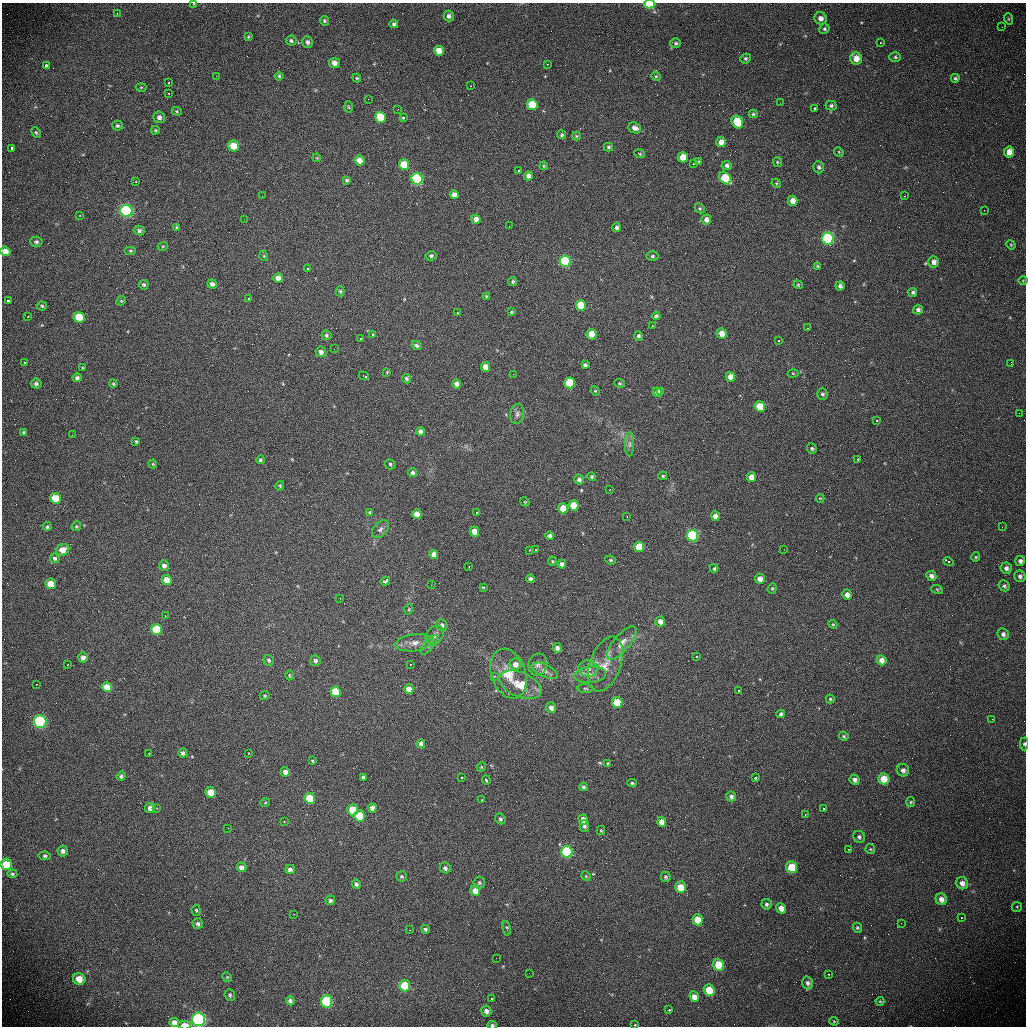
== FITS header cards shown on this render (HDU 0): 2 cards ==
NAXIS1  =                 1024 /fastest changing axis
NAXIS2  =                 1024 /next to fastest changing axis

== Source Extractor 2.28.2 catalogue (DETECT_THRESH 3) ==
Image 1024 x 1024 px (HDU 0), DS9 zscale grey, 1 PNG px = 1 image px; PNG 1028 x 1028 px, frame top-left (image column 1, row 1024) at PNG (2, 3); each listed source drawn as its Kron ellipse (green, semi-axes under 4 px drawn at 4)
Background 393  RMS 13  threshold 39.4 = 3 sigma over >= 5 px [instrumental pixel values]
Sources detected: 365; all 365 listed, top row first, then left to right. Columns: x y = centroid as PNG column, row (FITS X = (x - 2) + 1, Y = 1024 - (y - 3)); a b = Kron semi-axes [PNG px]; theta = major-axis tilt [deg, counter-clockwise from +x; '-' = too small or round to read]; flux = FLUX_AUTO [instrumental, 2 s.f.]
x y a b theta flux
194 4 4 2 - 590
649 4 5 4 - 30000
117 13 3 2 - 1100
449 16 5 5 - 3100
821 18 6 6 - 4300
1009 19 6 3 -71 880
324 21 5 4 - 1500
394 24 4 4 - 1700
1002 27 2 2 - 960
824 29 5 5 - 1400
248 37 4 4 - 900
291 41 5 5 - 2000
308 42 6 5 - 2800
676 43 5 5 - 1800
880 43 3 2 - 1600
439 51 5 5 - 8800
895 57 6 5 - 1400
746 58 5 5 - 1600
856 58 6 6 - 8100
334 63 5 5 - 5200
547 64 3 3 - 1000
46 65 3 3 - 9600
216 76 3 2 - 640
279 76 4 4 - 1300
656 76 5 4 - 1000
357 78 4 4 - 960
955 78 4 4 - 1300
169 83 3 2 - 1100
470 86 3 2 - 870
141 87 5 3 - 820
169 93 3 2 - 1100
368 99 2 2 - 4400
780 103 2 2 - 720
532 105 5 5 - 27000
831 106 5 5 - 1600
348 107 6 4 -87 990
814 108 3 3 - 6900
398 109 3 2 - 760
177 111 5 4 - 1100
753 114 4 3 - 1200
159 117 6 6 - 3300
380 117 5 5 - 32000
403 118 4 4 - 890
737 122 7 5 -60 23000
117 126 5 5 - 1800
635 128 7 5 -25 4400
155 130 4 3 - 1000
36 132 5 3 - 1100
562 135 4 4 - 1400
576 136 4 4 - 960
721 142 5 4 - 5900
233 146 5 5 - 15000
609 147 4 4 - 1200
12 148 3 3 - 19000
839 152 5 4 - 750
1009 152 5 5 - 7800
640 154 5 4 - 900
683 157 5 5 - 11000
317 158 4 3 - 700
359 161 5 5 - 7900
699 161 3 2 - 3000
777 162 5 4 - 1100
694 164 3 2 - 1300
404 165 5 5 - 23000
544 166 4 4 - 870
727 166 5 4 - 2400
819 167 6 5 - 2000
518 170 3 2 - 1100
528 176 4 4 - 3800
725 178 7 5 -45 27000
417 179 6 5 - 120000
347 180 4 4 - 1500
136 182 3 2 - 2500
776 183 5 4 - 850
454 195 4 4 - 4900
262 196 2 2 - 640
905 196 3 2 - 1100
793 201 5 4 - 6900
700 208 5 4 - 1200
984 210 2 2 - 580
126 211 6 6 - 130000
80 216 3 2 - 1000
244 219 2 2 - 1300
476 219 4 4 - 5000
706 220 5 5 - 4400
509 226 2 2 - 390
177 227 3 3 - 1000
617 228 4 4 - 2300
139 231 5 5 - 2400
828 238 6 6 - 130000
36 242 6 5 - 1800
1011 245 5 4 - 950
163 246 5 3 - 840
5 251 5 4 - 6100
131 251 6 4 0 1200
264 256 5 3 - 710
431 256 5 4 - 1600
652 256 6 4 1 1400
565 261 5 5 - 130000
934 262 5 5 - 4200
818 266 4 3 - 960
308 268 3 3 - 5200
278 278 5 4 - 6300
1023 280 5 3 - 770
513 281 4 4 - 1300
212 284 5 4 - 3300
144 285 5 4 - 1600
798 285 5 4 - 960
840 286 4 4 - 2500
340 291 5 4 - 1300
913 292 4 4 - 1600
486 296 4 3 - 800
248 298 3 2 - 1600
8 301 3 3 - 18000
121 301 5 4 - 930
581 305 5 5 - 35000
42 306 5 4 - 1400
918 310 5 4 - 2400
511 312 4 3 - 920
457 313 3 2 - 1900
28 316 3 2 - 1600
656 316 4 4 - 1600
79 317 5 5 - 21000
652 326 3 2 - 1300
808 328 4 3 - 530
721 333 5 5 - 8100
373 334 4 3 - 790
592 334 5 5 - 17000
326 335 5 5 - 1600
638 336 4 4 - 1900
361 339 3 3 - 4200
779 340 3 3 - 1400
416 345 5 4 - 2000
334 349 3 2 - 690
321 352 5 5 - 4000
24 362 3 3 - 1500
1011 364 3 2 - 800
585 365 4 4 - 2200
485 367 5 4 - 8900
83 368 3 3 - 870
387 372 3 2 - 660
793 373 5 3 - 790
513 374 2 2 - 950
364 376 5 3 - 10000
730 377 5 4 - 7800
77 378 4 4 - 2200
406 379 5 4 - 1600
570 383 5 5 - 56000
619 383 5 3 - 990
36 384 5 5 - 2400
113 384 4 3 - 1100
457 384 4 4 - 4300
595 391 5 4 - 980
657 392 5 4 - 5200
661 392 3 2 - 2100
822 394 6 5 - 1800
760 407 5 5 - 28000
1019 413 2 2 - 430
517 414 10 7 82 3100
877 421 3 2 - 1700
420 431 4 4 - 3900
24 433 4 4 - 1500
72 435 2 2 - 1600
136 441 4 3 - 970
629 444 12 4 89 3100
812 448 5 5 - 1600
857 459 3 2 - 3900
260 460 4 4 - 1400
153 464 4 4 - 890
390 464 5 5 - 1500
413 473 4 4 - 2200
663 476 4 4 - 1000
592 477 4 4 - 1400
751 477 5 5 - 11000
579 479 5 4 - 2800
280 486 5 4 - 1100
610 490 3 2 - 730
55 498 5 5 - 22000
820 498 4 3 - 680
525 502 4 3 - 800
574 505 5 5 - 21000
563 508 5 5 - 15000
370 512 4 4 - 1300
477 512 3 3 - 3200
417 514 5 4 - 10000
627 516 3 2 - 910
715 516 5 4 - 4800
47 526 4 3 - 2000
76 526 5 4 - 1200
1002 527 2 2 - 450
380 529 10 6 48 3000
474 531 5 4 - 11000
549 536 4 4 - 2800
692 536 6 5 - 140000
639 547 5 5 - 27000
784 549 2 2 - 1700
63 550 6 5 - 9400
529 550 3 2 - 2900
535 550 3 3 - 3800
434 554 4 4 - 6300
976 557 4 4 - 950
55 558 5 4 - 1900
611 560 5 4 - 1200
552 561 4 4 - 1000
948 561 5 3 - 16000
1020 561 5 5 - 2900
562 564 4 4 - 2900
164 566 5 5 - 3300
469 566 3 2 - 2900
714 568 4 3 - 1300
1006 568 5 5 - 3000
931 576 5 4 - 3600
1020 576 6 5 - 2400
530 579 4 4 - 2700
760 579 5 4 - 5700
167 580 5 5 - 13000
385 581 5 3 - 29000
51 584 5 5 - 14000
431 585 2 2 - 920
1004 586 6 5 - 1900
483 587 4 2 - 670
772 588 5 4 - 1200
937 589 6 4 -19 1300
847 595 5 4 - 4200
340 598 3 2 - 950
409 609 5 3 - 840
165 616 2 2 - 690
660 621 5 5 - 6200
833 624 4 4 - 950
442 625 6 5 - 2700
157 630 5 5 - 56000
1003 634 6 5 - 2900
435 635 10 8 49 4000
414 643 19 8 7 8100
622 643 20 8 50 8800
429 645 12 4 50 2800
557 648 5 4 - 3900
83 657 5 5 - 3900
696 657 3 3 - 2700
269 660 5 5 - 1700
881 660 5 4 - 5800
315 661 5 5 - 2300
410 664 3 2 - 2000
515 664 6 6 - 6000
605 664 28 15 70 17000
68 665 3 2 - 790
538 665 11 9 75 4400
588 668 9 8 - 5100
545 671 14 6 -25 4600
509 674 25 17 -71 20000
289 675 5 3 - 910
590 675 16 8 5 6100
494 676 3 3 - 1300
37 684 3 2 - 810
520 685 22 12 -24 18000
107 687 5 5 - 14000
585 688 8 4 0 1200
409 689 5 4 - 8600
738 691 3 2 - 1300
336 692 5 5 - 35000
265 696 5 4 - 1200
830 699 4 4 - 1200
617 703 5 5 - 36000
551 708 5 5 - 4100
781 714 4 3 - 1900
992 719 2 2 - 420
40 722 6 6 - 100000
844 736 5 4 - 1200
421 744 4 4 - 3200
1024 744 6 4 -89 1500
183 753 4 4 - 2300
249 753 3 3 - 2800
149 754 2 2 - 740
312 761 4 3 - 960
608 764 4 3 - 1200
481 767 5 4 - 830
903 770 6 6 - 3600
285 772 5 4 - 5300
121 776 5 4 - 1800
363 777 3 3 - 1500
462 777 3 3 - 4100
755 778 3 3 - 930
884 779 5 5 - 20000
486 780 4 3 - 7400
855 780 5 5 - 3500
632 783 5 3 - 1200
583 787 4 4 - 1500
211 792 5 5 - 17000
731 796 5 5 - 2600
310 798 5 5 - 34000
481 800 3 2 - 1000
911 802 5 4 - 1100
265 803 5 3 - 780
150 808 5 5 - 4100
157 808 3 2 - 1200
372 808 4 4 - 4500
824 809 3 3 - 2000
353 810 5 5 - 22000
805 815 3 2 - 1400
360 816 5 5 - 39000
500 819 6 5 - 2000
583 819 5 4 - 5500
284 822 3 3 - 1400
662 822 5 4 - 8600
584 826 6 4 -87 1900
228 828 2 2 - 510
601 830 4 4 - 960
859 837 6 5 - 2100
848 849 3 2 - 1000
870 849 5 4 - 1000
63 851 5 5 - 2900
567 852 6 5 - 98000
45 856 6 4 -8 1500
6 864 6 5 - 17000
241 867 5 5 - 4200
791 867 6 5 - 28000
445 868 5 5 - 2500
290 869 5 5 - 3100
12 874 5 4 - 1300
402 876 5 5 - 1500
586 876 5 4 - 930
666 877 5 5 - 1800
479 883 6 6 - 1800
962 883 6 5 - 4600
356 884 5 4 - 2400
680 887 6 5 - 20000
475 891 5 5 - 12000
941 899 6 5 - 4600
330 900 5 4 - 2100
766 904 5 5 - 2000
1017 907 5 5 - 1200
781 908 5 4 - 6500
196 910 5 4 - 1200
294 914 2 2 - 1000
961 917 3 2 - 1000
698 920 6 5 - 15000
901 923 2 2 - 1200
198 924 5 5 - 2400
507 928 7 3 -78 960
857 928 5 4 - 1300
425 929 4 4 - 1600
410 930 3 2 - 800
496 958 2 2 - 490
719 965 6 5 - 26000
529 973 2 2 - 490
829 974 2 2 - 650
227 977 5 4 - 960
79 979 6 6 - 11000
808 983 6 5 - 2600
405 985 6 5 - 23000
709 990 6 5 - 21000
230 995 6 5 - 1500
694 997 5 4 - 6100
492 999 3 2 - 1900
290 1001 4 4 - 2300
326 1001 6 5 - 50000
880 1001 4 4 - 800
669 1010 3 2 - 2900
486 1011 6 5 - 3900
199 1019 7 6 - 140000
834 1021 4 4 - 870
174 1023 5 4 - 4600
184 1025 6 4 1 8900
492 1025 5 3 - 1500
635 1025 3 3 - 1900
At the frame edge (FLAGS 8, measured only in part): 9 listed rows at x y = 194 4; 649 4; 5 251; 1024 744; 6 864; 199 1019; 184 1025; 492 1025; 635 1025